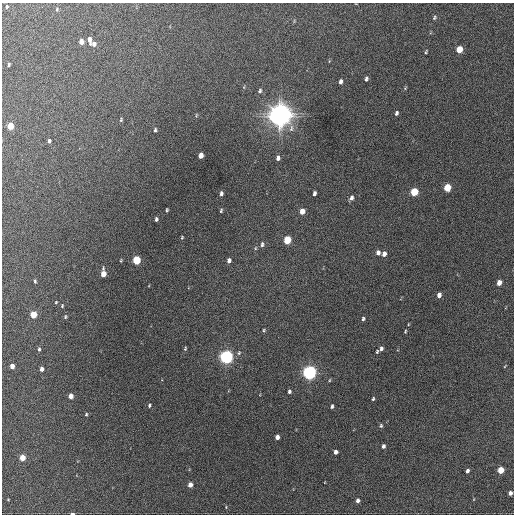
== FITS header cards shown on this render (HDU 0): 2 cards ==
NAXIS1  =                  512 / Axis length
NAXIS2  =                  512 / Axis length

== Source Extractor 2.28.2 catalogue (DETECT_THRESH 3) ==
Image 512 x 512 px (HDU 0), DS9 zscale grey, 1 PNG px = 1 image px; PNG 516 x 516 px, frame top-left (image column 1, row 512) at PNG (2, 3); no overlay
Background 324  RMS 18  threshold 52.8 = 3 sigma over >= 5 px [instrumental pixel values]
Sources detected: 80; all 80 listed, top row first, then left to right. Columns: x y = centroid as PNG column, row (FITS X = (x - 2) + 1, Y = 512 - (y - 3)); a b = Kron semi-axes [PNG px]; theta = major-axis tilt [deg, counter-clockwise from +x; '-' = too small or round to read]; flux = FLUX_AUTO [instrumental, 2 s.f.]
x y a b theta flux
7 7 5 4 - 1.8e+03
57 9 6 4 79 1.9e+03
434 18 6 5 - 2.1e+03
89 40 7 3 -83 5.8e+03
81 42 5 4 - 8.9e+03
94 44 5 4 - 4.9e+03
459 49 5 4 - 2.6e+04
426 52 4 3 - 1.3e+03
9 64 4 2 - 1.4e+03
366 79 5 3 - 2.6e+03
340 82 5 4 - 4.2e+03
405 88 5 4 - 1.2e+03
260 91 6 4 73 2.6e+03
396 113 5 3 - 2.5e+03
196 115 5 3 - 1.1e+03
280 115 8 7 - 1.5e+06
121 120 5 3 - 1.5e+03
10 126 5 4 - 2.6e+04
155 130 5 3 - 1.8e+03
49 141 4 3 - 2.7e+03
201 155 5 4 - 1.0e+04
278 158 6 4 80 5.0e+03
447 187 5 4 - 3.6e+04
414 192 5 4 - 5.0e+04
221 193 5 4 - 3.3e+03
314 193 5 3 - 3.2e+03
351 198 6 4 64 4.0e+03
167 210 3 3 - 1.5e+03
221 211 4 3 - 1.7e+03
302 211 5 4 - 1.3e+04
156 219 4 3 - 2.6e+03
182 237 4 3 - 1.3e+03
287 240 5 4 - 4.0e+04
262 244 7 5 66 2.9e+03
378 253 5 5 - 5.5e+03
384 254 5 4 - 6.0e+03
136 260 5 4 - 5.5e+04
229 260 5 4 - 4.1e+03
121 261 4 3 - 1.1e+03
103 273 6 4 90 1.7e+04
35 281 5 3 - 1.8e+03
499 283 5 4 - 1.1e+04
439 295 5 4 - 6.8e+03
56 302 4 4 - 1.2e+03
62 306 5 4 - 1.3e+03
33 314 5 4 - 3.0e+04
65 317 6 5 - 1.9e+03
363 319 5 4 - 2.2e+03
264 330 4 4 - 1.6e+03
405 331 4 2 - 1.2e+03
185 348 5 3 - 1.4e+03
381 348 5 4 - 3.6e+03
39 349 5 4 - 2.2e+03
377 351 4 3 - 1.4e+03
239 353 7 5 67 2.1e+03
226 357 6 5 - 4.3e+05
12 366 4 4 - 9.4e+03
505 366 4 2 - 8.1e+02
41 369 4 3 - 5.3e+03
309 372 6 5 - 4.7e+05
329 380 5 4 - 1.3e+03
289 391 4 4 - 2.5e+03
71 396 4 4 - 1.1e+04
373 399 4 3 - 1.6e+03
149 405 5 3 - 1.9e+03
332 406 4 3 - 2.5e+03
86 414 5 4 - 1.6e+03
381 426 5 4 - 1.9e+03
277 437 4 4 - 5.9e+03
383 446 4 3 - 3.9e+03
335 452 4 4 - 5.0e+03
22 458 4 4 - 2.3e+04
501 470 5 4 - 2.8e+04
467 471 4 3 - 3.9e+03
190 485 4 4 - 9.3e+03
510 493 4 3 - 6.5e+03
8 500 3 2 - 8.9e+02
358 500 4 3 - 5.3e+03
226 507 3 3 - 8.8e+02
72 514 4 2 - 3.0e+03
At the frame edge (FLAGS 8, measured only in part): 1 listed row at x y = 72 514